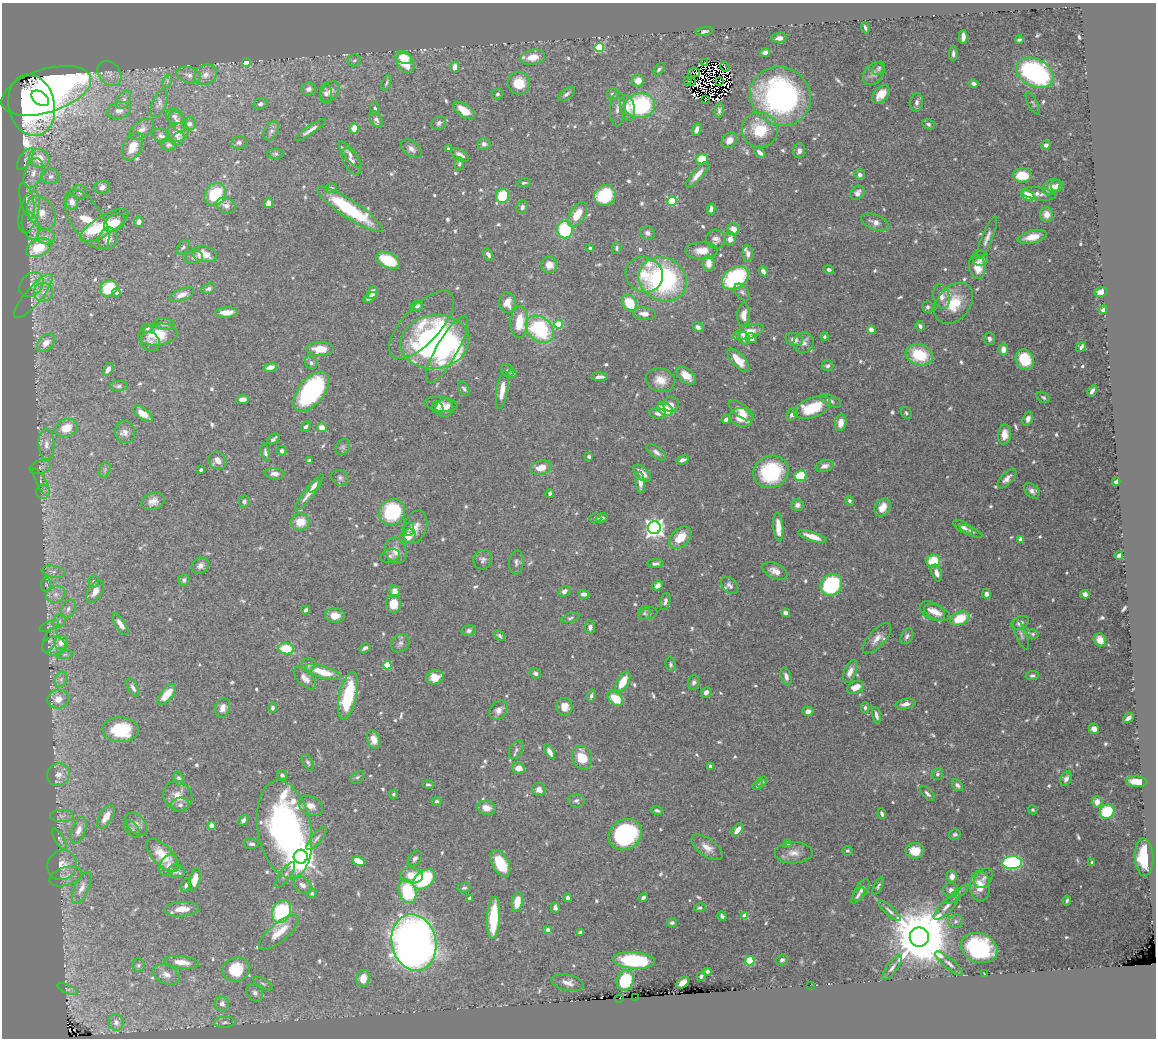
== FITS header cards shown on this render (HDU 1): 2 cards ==
NAXIS1  =                 1154
NAXIS2  =                 1036

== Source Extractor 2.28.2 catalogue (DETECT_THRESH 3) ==
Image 1154 x 1036 px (HDU 1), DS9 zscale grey, 1 PNG px = 1 image px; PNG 1158 x 1040 px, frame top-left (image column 1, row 1036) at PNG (2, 3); each listed source drawn as its Kron ellipse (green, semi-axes under 4 px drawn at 4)
Background 0.274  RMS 0.0088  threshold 0.0264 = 3 sigma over >= 5 px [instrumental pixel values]
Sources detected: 738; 14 with non-positive FLUX_AUTO (blend fragments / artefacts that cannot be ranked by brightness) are neither listed nor drawn; of the other 724, the 500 brightest by FLUX_AUTO listed and drawn (224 fainter detections omitted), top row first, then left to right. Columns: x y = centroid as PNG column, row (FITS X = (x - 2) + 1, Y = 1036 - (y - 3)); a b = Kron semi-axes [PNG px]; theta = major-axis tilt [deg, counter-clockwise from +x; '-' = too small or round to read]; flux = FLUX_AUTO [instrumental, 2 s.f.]
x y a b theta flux
865 28 6 3 -70 1.2
704 31 9 4 10 1.8
963 37 7 4 88 4.9
779 38 7 5 6 3
1019 40 4 3 - 1.2
599 47 4 4 - 42
765 53 5 4 - 3.3
953 53 8 4 88 1.9
403 57 9 6 -24 9.3
533 57 12 7 10 8.6
354 60 7 6 - 1.4
246 63 4 4 - 13
406 63 11 8 -56 16
705 63 3 2 - 1.3
455 67 5 4 - 6.5
725 67 5 2 - 1.5
879 68 7 5 57 1.3
659 69 7 4 48 1.2
694 72 6 2 -10 1.4
109 73 14 10 -49 4.4
1035 73 19 13 -27 120
874 74 13 9 50 3.5
189 75 12 7 -17 3.7
206 75 11 9 30 5.3
638 80 6 6 - 6.3
167 81 7 4 72 1.2
688 81 3 2 - 7.1
720 81 2 2 - 1.2
691 82 3 2 - 1.4
386 83 8 4 66 1.3
519 83 11 11 - 14
974 84 5 4 - 1.8
309 89 7 6 - 2.8
46 91 46 21 17 170
330 91 11 8 48 3.8
326 94 10 6 -84 2.4
497 94 5 5 - 1.2
566 94 10 5 36 2.1
613 94 6 5 - 1.7
881 94 10 7 50 7.8
780 96 31 29 -34 140
40 98 10 6 -36 60
124 100 10 6 59 2.6
705 100 3 2 - 2
917 102 9 6 84 2.3
159 103 15 7 66 2.9
1033 103 12 5 -62 1.4
260 104 7 5 16 2.1
32 105 31 23 -78 79
640 106 15 12 11 65
627 108 13 7 -78 5.3
375 109 7 4 -85 1.6
617 109 18 7 86 4.6
119 110 12 8 15 5.3
464 110 12 6 -35 10
719 110 7 4 81 1.7
175 116 9 7 -24 2.3
376 119 8 5 -58 2.6
178 122 11 7 -53 3.4
439 123 8 6 41 1.9
189 124 7 6 - 2.1
928 124 6 5 - 1.5
354 128 6 4 83 7.3
142 129 14 8 34 3.7
697 129 7 4 70 2.6
310 130 18 4 34 3.6
760 130 18 17 - 21
271 131 10 6 60 2.3
178 133 11 8 22 7.8
161 136 9 6 -19 2
178 139 7 6 - 2.3
729 140 8 7 - 4.6
239 143 8 6 11 1.9
484 144 6 6 - 2.3
168 145 7 5 -8 1.4
1046 145 5 4 - 3.6
133 146 15 9 64 9.1
411 149 11 7 -38 3.1
448 149 4 3 - 1.2
799 151 7 6 - 2.6
760 152 7 4 -44 2.5
275 154 8 5 3 1.2
350 155 16 5 -51 3
460 155 10 5 -33 3.4
39 158 10 9 - 11
25 159 12 5 56 2.3
702 159 6 5 - 19
351 161 15 7 -61 3.9
459 164 6 5 - 1.3
33 173 15 8 70 6.5
697 175 16 5 49 5.2
860 175 5 5 - 2.4
1022 175 9 7 -4 18
51 177 9 7 5 2.5
524 183 7 4 9 1.2
1057 186 6 6 - 3
102 187 8 6 17 2.7
1052 187 9 7 35 6.1
331 188 6 4 16 1.3
80 192 7 6 - 1.8
857 193 8 6 46 3.4
215 194 12 10 56 32
1039 194 17 6 -8 4
605 195 11 10 - 37
1028 195 7 5 -26 24
503 196 7 6 - 25
27 201 18 6 -76 4.2
672 201 5 4 - 47
72 202 7 6 - 4.6
269 203 5 4 - 3.8
226 206 10 7 -24 3.4
522 207 7 5 62 1.8
350 209 39 9 -33 49
711 209 5 4 - 2.1
29 212 21 9 75 7.9
41 213 18 13 -57 12
577 214 14 7 58 11
1046 214 7 6 - 5.8
87 219 33 15 -58 24
139 222 5 4 - 2
875 222 14 7 -22 4.3
114 223 11 8 34 9.4
104 225 27 9 31 22
31 226 14 8 -75 5.3
733 229 6 5 - 5.8
565 230 8 7 - 43
647 233 7 6 - 2.6
46 237 9 7 -14 3.4
1032 237 15 6 14 8.7
987 238 23 5 67 3.7
108 239 11 9 67 5.1
716 239 9 9 - 3.4
730 239 7 5 75 3.7
183 247 8 5 51 1.4
39 248 13 8 24 25
590 248 4 3 - 1.7
617 248 6 4 82 1.3
702 251 16 9 2 8.5
748 253 8 5 -87 2.5
204 254 13 7 -12 11
488 254 6 4 -63 2.5
194 257 9 6 11 2.5
980 258 8 7 - 3.2
388 260 12 7 -24 27
708 263 8 6 -86 7.4
549 265 8 8 - 5.7
977 267 12 8 -80 9.5
829 270 5 4 - 1.7
763 271 5 4 - 2.8
644 275 19 17 -29 14
735 278 14 10 35 58
663 279 25 21 -29 120
31 285 14 10 49 5.9
109 288 9 7 31 28
209 289 8 5 21 2
43 292 10 9 - 5
742 292 10 6 -49 1.8
1101 292 6 4 13 4.4
116 293 4 4 - 1.3
373 293 7 5 56 7.8
182 295 13 6 21 5.5
33 296 28 8 50 8.7
941 296 12 8 -77 4.6
370 297 7 4 33 3.3
507 303 10 8 -88 7.3
630 303 8 7 - 19
954 303 23 16 51 19
417 306 6 5 - 2.9
928 307 5 5 - 1.4
1103 310 4 4 - 4.5
227 312 11 5 3 6.1
644 314 11 6 -5 4.7
744 315 11 6 84 6.2
519 322 16 9 86 18
164 324 10 6 -7 2.4
559 324 4 4 - 15
421 325 43 18 47 19
920 326 5 4 - 1.7
698 327 6 4 -31 2.2
147 328 6 4 17 1.4
540 329 16 11 -41 63
871 330 4 4 - 4.1
748 332 16 6 19 10
158 335 20 11 6 15
824 337 4 4 - 1.3
744 338 6 5 - 3.1
751 338 5 5 - 4
794 339 9 6 -18 3.6
989 339 6 5 - 1.7
150 342 10 9 - 2.8
435 342 34 27 8 180
46 343 10 7 45 7
803 343 10 10 - 3.8
1081 347 5 3 - 1.7
320 349 13 7 1 11
1003 349 6 5 - 5.6
447 350 38 10 60 37
919 355 14 10 -17 25
738 360 15 6 -48 12
1025 360 10 8 -65 22
311 363 7 5 -58 1.4
827 366 6 5 - 1.9
270 367 7 4 14 4.6
108 369 7 4 59 3.3
507 371 7 6 - 1.2
512 374 4 4 - 2.1
686 375 11 7 -41 7.4
599 377 8 3 0 2.6
660 380 15 12 -14 7.9
119 386 9 5 1 1.6
464 389 8 5 -57 1.3
502 390 19 5 82 7.6
1092 391 6 3 59 2.2
311 392 23 12 51 98
1043 397 7 4 -33 1.2
242 399 6 4 5 3.6
830 401 11 5 -26 2.1
441 404 17 7 -6 5.5
671 405 8 7 - 3.4
438 408 7 5 -60 1.7
444 408 9 8 - 5
812 408 19 9 20 25
665 409 8 6 -28 16
742 410 15 6 -37 5.2
658 413 8 5 -7 2.4
906 413 6 5 - 1.2
143 414 11 5 -35 8.5
792 415 7 5 57 2
741 417 11 9 -19 13
726 419 4 3 - 2.4
1028 419 7 5 69 2.4
841 423 8 5 82 6.1
306 427 6 4 48 1.4
322 427 5 4 - 5.5
66 428 11 8 24 12
125 432 11 10 - 3.7
1004 434 10 6 87 5.8
274 439 7 3 40 1.6
46 444 16 8 -86 5.4
343 447 8 6 59 1.5
282 451 5 4 - 2
656 452 11 5 -37 2.5
265 453 8 4 -76 1.9
589 456 4 4 - 1.2
217 460 9 8 - 5.2
309 460 4 3 - 1.3
682 460 6 4 20 2.6
825 466 9 6 17 3.4
40 467 11 6 18 1.9
541 468 11 7 14 8.1
105 470 8 5 70 1.4
201 470 3 3 - 1.3
771 472 18 16 24 50
642 473 11 6 -41 5.3
274 474 10 6 -7 3.5
800 476 6 5 - 31
340 478 9 7 -34 1.9
1007 479 12 5 47 3.3
41 482 16 4 -62 2.3
1116 482 4 4 - 1.8
640 483 11 4 -84 3.5
314 486 8 4 56 2.6
1032 491 9 6 -45 2.7
43 492 7 7 - 1.9
309 492 22 5 52 5
550 494 4 3 - 1.2
153 501 12 8 20 4.5
244 501 6 5 - 1.7
849 501 5 4 - 1.5
797 505 6 6 - 2.3
883 507 10 7 55 8.4
392 512 13 12 - 47
595 518 6 5 - 1.3
602 518 6 4 14 1.8
300 522 9 8 - 11
415 527 17 11 71 6
778 527 14 5 -85 7
963 527 11 5 -31 3.6
654 528 6 6 - 360
409 529 7 5 81 1.3
971 531 12 4 -24 1.4
408 536 9 7 35 9.3
812 537 15 4 -19 6.5
680 538 13 8 46 12
1021 539 4 4 - 2.5
396 551 13 10 -73 6.8
390 556 10 6 15 1.8
1119 556 4 4 - 1.7
483 560 10 9 - 2.5
933 561 7 6 - 24
516 562 12 7 84 2.2
655 564 8 4 1 1.8
200 566 9 7 33 3.4
775 571 13 7 -26 4.3
53 572 11 6 -10 2.5
937 573 9 5 -72 3.4
184 580 6 5 - 1.7
94 582 6 5 - 1.8
46 585 7 5 -82 1.2
831 585 11 10 - 69
658 586 5 4 - 3.4
730 586 10 6 -45 2.3
95 591 12 6 58 6.2
395 591 6 5 - 6.7
564 591 6 5 - 2.5
56 594 10 8 24 3.6
584 594 5 4 - 2.8
986 594 5 4 - 2.8
1085 594 5 4 - 2.8
665 601 9 5 76 2.1
393 604 9 7 85 9.6
68 609 10 6 65 2.5
306 610 4 3 - 1.4
933 611 13 8 -31 5.5
644 613 7 6 - 1.2
786 613 4 4 - 2.3
937 613 13 7 -22 4.6
648 614 9 6 18 1.4
335 615 10 7 -4 6.4
570 618 9 4 18 1.3
960 618 10 6 22 18
59 621 7 6 - 1.6
1020 623 9 6 27 2.9
120 624 12 5 -58 5.5
49 626 10 4 24 1.4
590 627 7 5 84 2
469 630 7 5 14 1.7
1033 634 6 5 - 1.2
1021 635 16 5 -69 2.2
499 636 6 4 -46 1.3
907 636 8 5 60 1.8
877 638 19 8 48 5.4
50 640 13 6 67 2.3
1100 640 7 6 - 3.7
61 643 7 6 - 5
400 643 10 8 47 2.4
54 646 12 9 -2 4.8
286 648 8 6 -4 18
365 648 6 3 28 1.8
65 655 9 4 8 1.6
671 664 7 5 -85 1.3
309 665 7 6 - 1.6
387 665 4 4 - 21
323 672 18 6 -16 14
850 672 12 6 67 3.6
535 673 6 5 - 2
786 676 9 5 -73 2.6
1032 676 7 4 5 1.5
435 677 9 7 16 8.4
305 678 14 7 -45 4.2
61 679 8 6 68 2.1
623 682 11 5 58 13
694 682 7 5 71 1.8
856 687 9 6 25 5.4
133 688 10 5 -61 2.3
706 692 5 5 - 2.5
167 694 12 6 50 12
348 696 24 9 77 44
591 696 6 4 73 1.4
58 699 11 9 16 7
616 699 9 6 -40 15
906 704 10 5 12 3.8
564 707 9 8 - 6
223 708 10 7 73 4
273 708 5 4 - 1.4
865 708 5 4 - 1.3
499 710 10 8 51 3.6
808 711 5 4 - 3
876 715 8 4 -76 2.1
1128 718 6 3 41 3.2
1094 729 5 5 - 2.9
120 730 18 12 -2 35
374 740 9 6 -73 5.3
516 750 10 6 62 2
550 752 8 4 -61 3.9
582 758 12 9 -63 14
308 762 9 4 -61 1.4
710 766 4 3 - 1.9
519 768 6 5 - 6.4
937 774 6 5 - 1.6
58 775 12 11 - 5.8
282 775 5 4 - 1.3
357 777 7 5 40 1.2
179 778 7 4 -71 1.9
1066 779 7 5 67 2.7
762 782 6 4 39 1.3
1137 782 11 5 -6 8.8
428 784 6 4 -14 1.3
758 785 6 4 38 1.3
957 785 6 5 - 2.1
539 789 7 6 - 3.7
394 794 5 4 - 1.2
927 794 9 5 -47 1.9
178 796 15 14 - 8.7
437 801 5 4 - 1.3
576 801 8 7 - 1.8
1097 802 5 5 - 4.5
180 805 9 7 8 2.1
311 806 13 9 -28 5.3
486 808 9 6 -12 6.1
657 810 6 3 -20 1.2
1033 810 5 4 - 1.2
1107 812 7 6 - 30
882 814 5 3 - 1.4
62 816 12 6 0 2.2
106 817 13 6 59 7.5
243 820 6 4 50 1.7
136 824 13 8 -48 3.6
211 825 4 4 - 7.5
132 829 10 6 -51 1.5
285 829 49 26 -80 240
79 830 14 7 70 4.6
738 830 7 4 51 5.2
955 834 6 5 - 1.2
625 835 17 14 36 83
317 838 14 5 50 2.3
59 839 12 4 -60 1.6
788 843 4 4 - 2.6
251 844 7 5 -5 2.1
707 847 18 9 -36 6.6
847 851 5 5 - 1.3
915 851 9 8 - 8.7
794 853 19 10 1 6.1
163 855 21 10 -45 16
301 857 7 7 - 1100
1144 857 19 9 -87 28
415 858 8 6 53 2
358 861 6 4 -26 8.9
500 863 14 8 -62 20
1012 863 10 6 1 93
1092 863 3 3 - 1.3
62 865 15 14 - 7.9
168 865 11 8 61 3.3
177 871 8 6 -10 2.8
285 875 15 5 54 2.5
412 875 11 8 -10 10
66 876 17 9 17 4.1
952 876 6 5 - 3.7
984 878 11 8 52 2.6
195 879 11 5 76 7.9
424 879 12 8 37 66
186 885 7 4 63 1.6
303 885 10 7 -34 3.1
878 886 9 4 64 1.4
980 886 15 10 -88 11
82 888 17 7 65 4.5
464 888 6 4 9 1.4
861 890 12 6 58 2.7
951 890 8 7 - 3
408 891 12 8 -74 37
312 893 5 4 - 1.2
957 894 14 4 39 1.9
858 895 9 4 54 1.8
470 898 4 4 - 1.7
568 898 4 4 - 2.6
643 898 5 3 - 1.7
1067 900 5 4 - 1.2
517 902 10 5 80 9.6
946 906 17 6 46 3.7
555 908 5 4 - 2.5
700 908 6 4 12 1.2
181 909 17 7 3 8.5
281 911 12 9 67 49
889 911 14 4 -42 2.4
722 916 5 3 - 1.4
745 916 4 4 - 11
494 918 21 6 87 35
956 921 7 7 - 1.9
672 923 5 4 - 1.3
548 930 4 4 - 3.1
279 932 25 9 40 14
580 932 4 3 - 1.7
919 937 9 9 - 6500
414 943 28 22 -77 600
979 948 18 14 -21 68
634 960 21 8 -4 45
782 960 6 5 - 1.7
750 961 4 4 - 32
181 962 18 6 -7 8
949 964 17 5 -41 3.1
138 965 7 6 - 1.2
892 968 15 5 52 2.8
236 969 14 11 16 27
707 971 4 3 - 1.8
166 974 14 9 -25 4.8
985 974 3 2 - 2.2
701 976 5 3 - 1.5
363 978 9 6 78 8.2
625 980 10 8 68 28
568 983 16 8 -13 4.7
683 983 7 4 37 6.4
263 984 11 4 -31 1.4
810 985 2 2 - 60
67 989 11 4 -23 1.3
255 993 9 7 -50 2.8
635 997 3 2 - 8.5
619 998 3 2 - 7.6
222 1004 7 7 - 4
116 1022 8 7 - 3.2
225 1022 11 5 4 2
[224 fainter detections neither listed nor drawn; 14 non-positive-flux detections neither listed nor drawn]